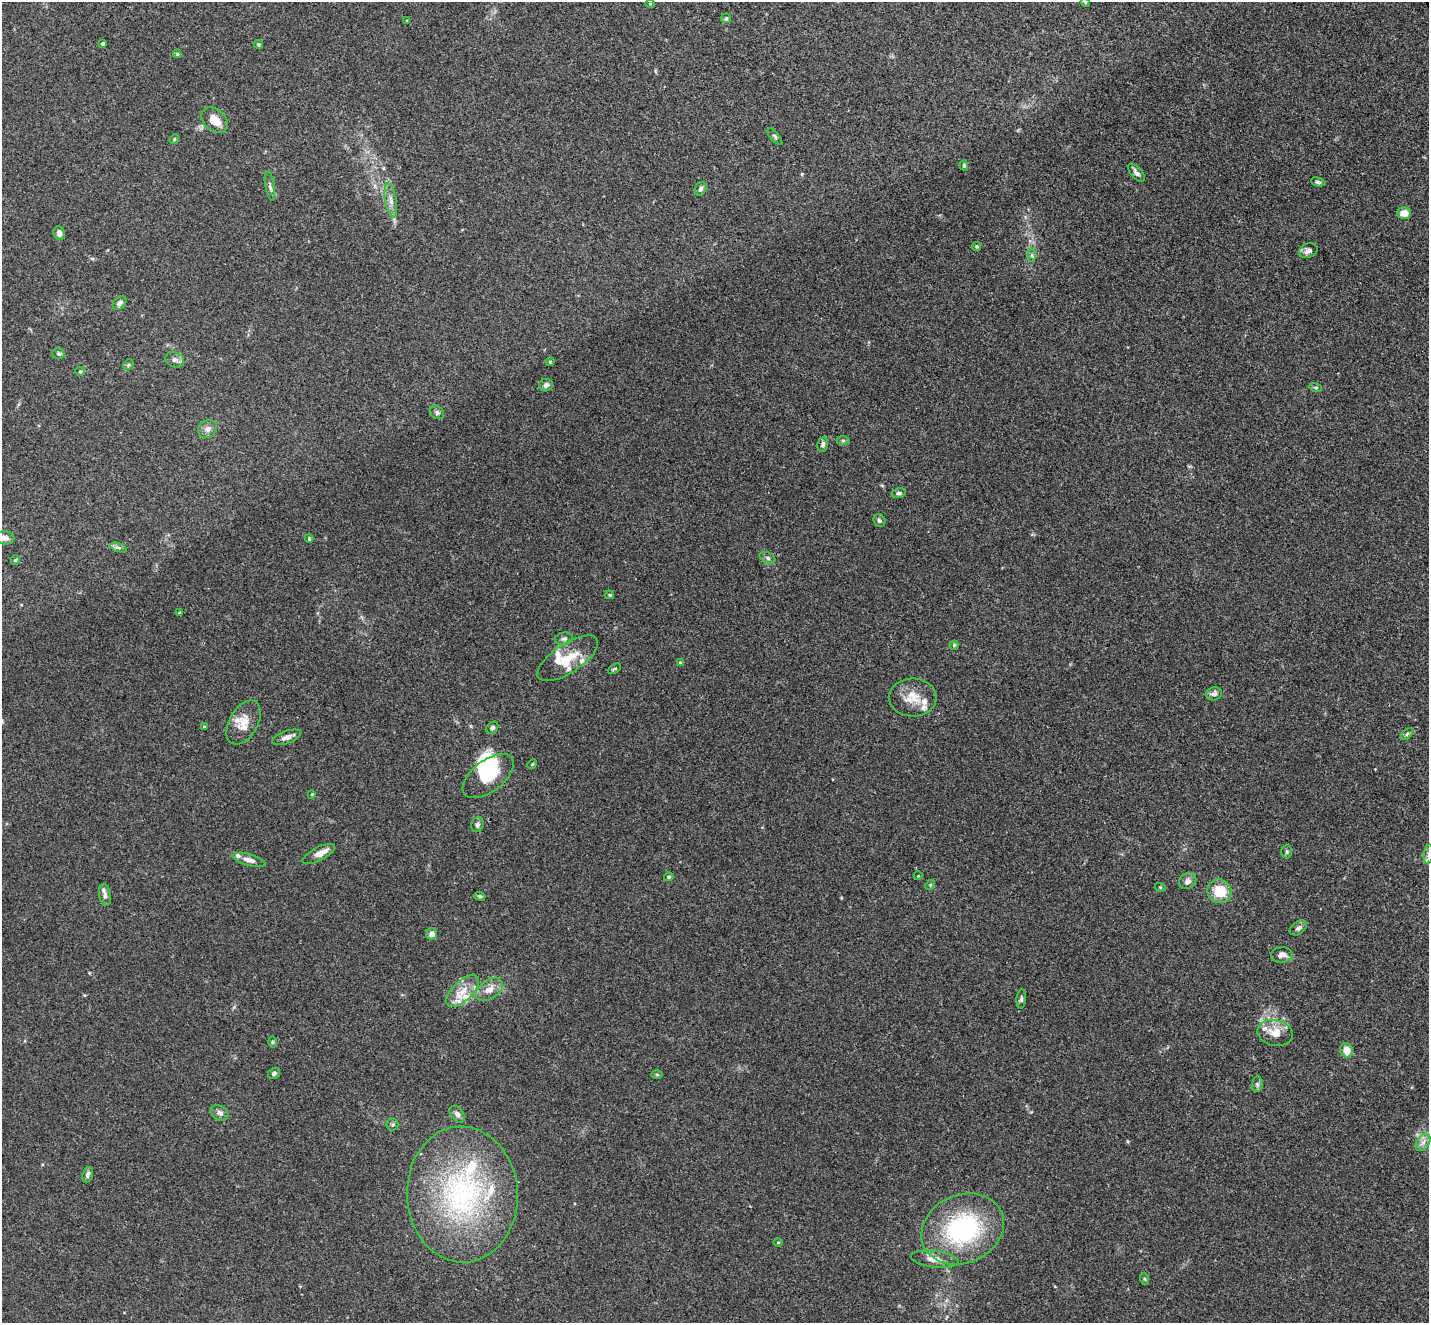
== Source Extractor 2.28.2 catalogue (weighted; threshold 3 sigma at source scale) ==
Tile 10 of 4 x 4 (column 2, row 3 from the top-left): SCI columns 1481-2907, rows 1504-2824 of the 5813 x 5784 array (HDU 1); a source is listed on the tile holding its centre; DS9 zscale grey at full resolution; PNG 1431 x 1325 px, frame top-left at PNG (2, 2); each listed source drawn as its Kron ellipse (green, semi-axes under 4 px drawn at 4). Shown black and unused: <1% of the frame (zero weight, under 3 of 4 exposures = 5% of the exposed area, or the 3 px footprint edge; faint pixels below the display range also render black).
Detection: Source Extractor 2.28.2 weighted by HDU 2 'WHT'; one run over the whole footprint, this tile lists its part. Background 0.0385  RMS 0.0041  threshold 0.0186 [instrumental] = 3 sigma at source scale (4.5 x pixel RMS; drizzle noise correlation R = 1.50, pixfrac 1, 0.05/0.05 arcsec/px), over >= 5 px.
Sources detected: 106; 2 inside a brighter object's white glare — neither listed nor drawn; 12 inside a brighter listed object's ellipse — not listed separately; the other 92 listed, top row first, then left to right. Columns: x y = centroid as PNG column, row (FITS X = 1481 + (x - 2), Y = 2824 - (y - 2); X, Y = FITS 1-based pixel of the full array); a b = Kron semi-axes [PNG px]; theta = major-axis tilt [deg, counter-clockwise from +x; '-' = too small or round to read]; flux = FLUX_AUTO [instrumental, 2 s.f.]
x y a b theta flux
1085 2 5 3 - 0.42
650 4 5 3 - 0.33
726 18 5 5 - 0.56
407 20 4 2 - 0.29
103 44 4 3 - 0.75
258 44 4 4 - 0.68
177 54 4 4 - 0.65
214 120 15 10 -41 5.5
775 136 10 3 -50 0.72
174 139 5 4 - 0.54
964 165 5 4 - 0.53
1136 173 11 5 -49 1.4
1318 182 7 4 -14 0.8
270 186 15 4 -80 1.3
701 189 7 5 66 1.2
391 200 17 5 -79 2.5
1404 213 7 6 - 4.4
59 233 7 5 -67 2
977 246 4 4 - 0.59
1308 251 9 7 21 1.8
1032 255 7 4 -89 0.83
120 303 8 5 44 1.5
58 354 6 5 - 0.7
175 360 10 7 -21 1.8
550 362 4 4 - 0.49
128 365 6 4 47 0.62
80 371 5 4 - 0.5
546 385 7 6 - 1.3
1316 388 6 4 -16 0.59
437 413 7 6 - 0.98
207 429 10 8 40 2
843 440 6 4 0 0.55
823 444 7 5 82 1.2
899 493 7 5 13 0.95
879 520 7 5 -62 0.94
5 538 9 6 -7 2.1
309 539 4 3 - 0.42
119 548 8 3 -19 0.84
768 558 8 5 -28 0.9
15 560 5 4 - 0.51
610 595 4 3 - 0.53
180 613 3 3 - 0.6
564 639 9 6 7 1.2
954 645 4 4 - 0.5
568 658 35 14 33 10
680 663 4 4 - 0.53
614 669 7 3 30 0.49
1214 694 8 6 13 1.6
913 697 24 19 -1 8
244 723 24 14 60 6.7
204 727 4 3 - 0.44
492 728 7 5 45 0.89
1407 734 7 4 45 0.81
286 737 15 6 19 2.3
532 764 5 4 - 0.48
488 776 30 15 37 13
312 794 3 3 - 0.38
477 825 7 6 - 1.2
1287 852 7 5 89 0.78
319 854 18 6 27 3.6
1428 854 9 4 81 1.4
249 860 16 6 -16 2.3
918 876 4 3 - 0.29
669 877 5 4 - 0.64
1188 881 9 7 35 2
930 885 5 4 - 0.47
1160 887 5 3 - 0.42
1219 891 12 11 - 13
105 895 11 6 -80 1.6
480 896 5 4 - 0.64
1298 928 9 6 36 1.2
432 934 5 5 - 2.2
1282 955 11 7 7 2.1
489 990 15 9 33 3.9
463 991 20 10 43 6
1021 999 9 4 84 0.89
1275 1033 18 13 -12 6
272 1042 6 4 -90 0.51
1346 1050 7 6 - 4.9
274 1073 6 5 - 1
657 1074 6 4 -1 0.47
1257 1084 8 5 84 0.93
219 1113 9 7 -29 1.7
457 1114 9 6 -53 1.5
393 1125 6 6 - 0.83
1423 1142 10 6 54 2
88 1175 8 5 71 1.2
462 1194 68 55 -87 80
963 1229 43 34 25 51
778 1243 5 3 - 0.32
935 1259 24 8 -7 4.1
1145 1279 6 4 -70 0.51
Isophote crosses this tile's border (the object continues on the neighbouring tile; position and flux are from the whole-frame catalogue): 2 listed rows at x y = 1085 2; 1428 854